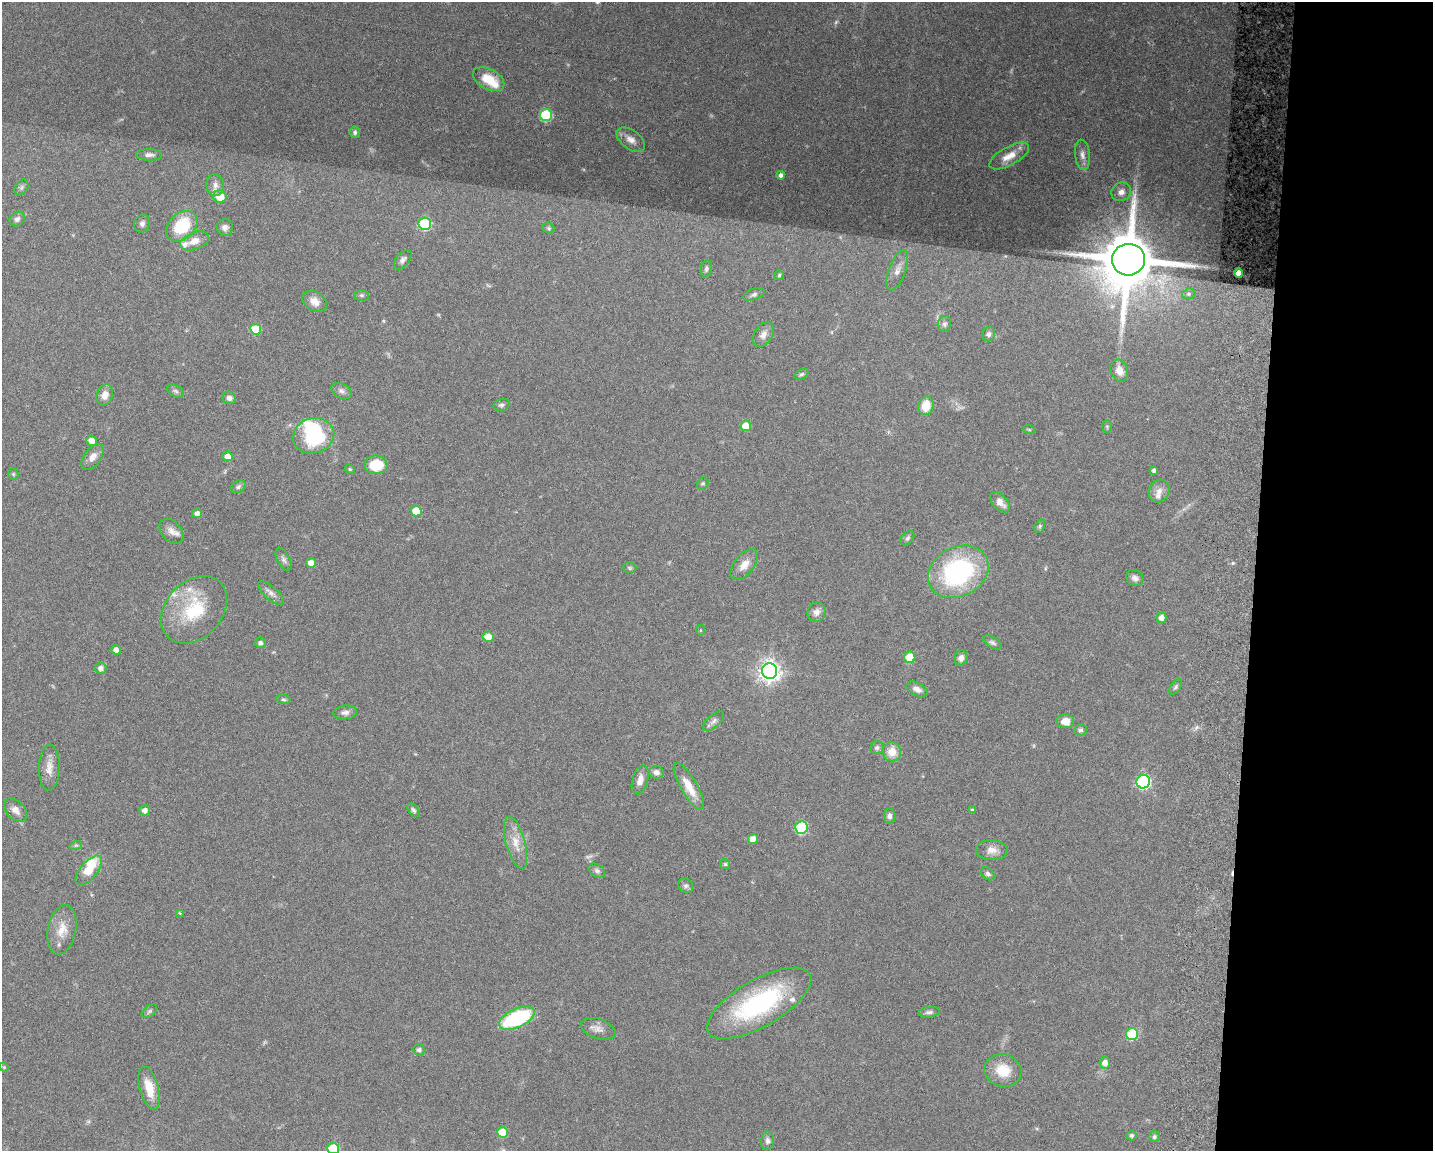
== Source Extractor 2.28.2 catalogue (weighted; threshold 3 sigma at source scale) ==
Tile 9 of 3 x 4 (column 3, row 3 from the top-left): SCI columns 3139-4569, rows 1159-2307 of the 4734 x 4618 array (HDU 1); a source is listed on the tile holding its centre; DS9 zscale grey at full resolution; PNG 1435 x 1153 px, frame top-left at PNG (2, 2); each listed source drawn as its Kron ellipse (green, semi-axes under 4 px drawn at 4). Shown black and unused: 12% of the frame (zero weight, under 3 of 6 exposures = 3% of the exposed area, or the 3 px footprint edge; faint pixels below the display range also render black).
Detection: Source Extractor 2.28.2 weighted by HDU 2 'WHT'; one run over the whole footprint, this tile lists its part. Background 0.0872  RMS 0.0032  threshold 0.0131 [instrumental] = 3 sigma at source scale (4.09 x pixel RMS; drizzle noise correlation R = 1.36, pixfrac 0.8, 0.05/0.05 arcsec/px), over >= 5 px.
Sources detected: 138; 3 too faint to see at this stretch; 2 inside a brighter object's white glare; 1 cosmic-ray / hot-pixel residue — neither listed nor drawn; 5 inside a brighter listed object's ellipse — not listed separately; the other 127 listed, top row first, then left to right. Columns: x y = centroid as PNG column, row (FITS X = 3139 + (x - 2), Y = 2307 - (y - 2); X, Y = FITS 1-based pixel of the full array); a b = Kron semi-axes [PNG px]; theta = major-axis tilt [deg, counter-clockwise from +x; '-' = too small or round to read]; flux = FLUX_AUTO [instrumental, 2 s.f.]
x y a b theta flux
489 79 17 10 -28 6.7
546 115 6 6 - 22
355 132 6 5 - 0.64
631 140 16 9 -37 2.5
149 155 13 5 -1 1.3
1082 155 15 7 -84 1.8
1009 156 22 9 29 4.1
781 175 4 4 - 1.1
215 185 11 9 -79 2
21 187 8 6 56 0.67
1121 192 10 9 - 1.9
220 197 7 6 - 5.5
17 219 8 7 - 0.99
142 224 9 7 67 1
425 224 6 6 - 26
182 226 18 13 43 14
225 227 8 8 - 1.2
549 228 6 5 - 0.44
195 241 15 8 21 2.9
403 260 11 6 50 1
1128 260 16 15 - 2800
706 268 8 5 78 0.72
897 270 21 8 70 2.5
1239 273 4 4 - 2.3
779 275 5 5 - 0.4
754 294 11 5 19 0.84
1189 294 6 5 - 0.55
361 295 7 5 0 0.55
315 301 13 9 -31 2.7
944 324 8 6 80 0.82
256 329 5 5 - 9.6
988 334 7 6 - 0.98
763 335 13 9 59 1.9
1119 371 11 8 -70 2.8
801 374 7 4 26 0.54
176 391 9 5 -27 0.74
342 391 10 7 -29 1.1
105 395 11 8 71 2.5
229 398 7 6 - 1.1
501 405 8 6 14 0.8
926 406 9 7 77 5.6
746 426 5 5 - 5.7
1107 426 6 5 - 0.45
1029 429 6 4 -20 0.32
314 436 21 17 17 21
91 441 5 5 - 2.8
228 456 5 5 - 2.5
93 457 15 8 54 2.2
376 465 11 9 -1 9
350 469 5 4 - 0.35
1154 470 4 4 - 0.79
13 474 5 5 - 0.41
703 483 6 5 - 0.52
238 487 8 5 34 0.74
1159 491 12 10 64 2
1000 502 12 7 -47 2.2
416 511 5 5 - 6.3
197 513 5 4 - 1.3
1040 526 7 4 62 0.49
171 531 14 9 -48 2.2
907 538 8 5 52 0.66
283 559 12 6 -63 1
311 563 5 5 - 2.2
744 565 18 10 51 3.1
630 568 7 5 -1 0.52
958 572 32 24 28 45
1135 578 9 7 -33 1.3
271 593 16 6 -42 1.5
194 610 38 28 48 18
816 612 10 8 65 1.4
1161 618 5 5 - 1.8
700 630 5 4 - 0.31
488 637 5 5 - 3.6
992 642 10 5 -30 0.78
260 643 5 5 - 0.91
116 650 5 4 - 1.4
910 657 5 5 - 7.3
961 658 7 6 - 1.5
101 668 6 5 - 1.5
770 671 8 7 - 190
1176 687 8 5 57 0.6
917 689 11 6 -25 1.6
283 699 7 4 -5 0.53
345 712 12 7 7 1.3
714 721 12 6 41 1.1
1065 721 9 7 -3 3
1080 730 6 5 - 0.63
877 747 7 6 - 0.76
892 752 9 9 - 4.2
49 768 23 10 88 3.1
656 772 7 6 - 1.4
640 780 15 7 74 2.1
1143 782 7 6 - 49
689 786 27 8 -60 5.3
15 810 14 9 -46 2
145 810 5 5 - 1.5
413 810 8 4 -52 0.62
972 810 4 4 - 0.45
890 816 8 5 -88 0.96
801 828 6 6 - 26
753 839 5 5 - 2.6
516 843 27 9 -75 4.3
76 845 6 4 18 0.49
992 850 16 10 -1 2.4
725 864 5 5 - 0.41
89 870 18 8 50 5.7
597 871 9 6 -32 0.89
988 874 7 5 -43 0.86
686 886 8 7 - 0.86
180 913 3 3 - 0.26
62 930 25 14 79 5
759 1003 58 23 30 41
149 1011 9 5 38 0.59
929 1012 10 5 7 0.87
517 1018 19 9 24 29
598 1029 18 10 -20 2.1
1132 1034 6 6 - 17
419 1050 6 5 - 0.79
1105 1063 6 5 - 2.1
4 1067 5 4 - 0.33
1003 1070 18 16 -16 6.4
149 1088 22 9 -75 5.9
502 1132 5 5 - 7.4
1132 1135 5 5 - 0.76
1154 1137 5 5 - 0.75
767 1141 9 6 85 1
333 1148 6 6 - 15
Isophote crosses this tile's border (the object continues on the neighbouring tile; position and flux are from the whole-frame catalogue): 1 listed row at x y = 333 1148